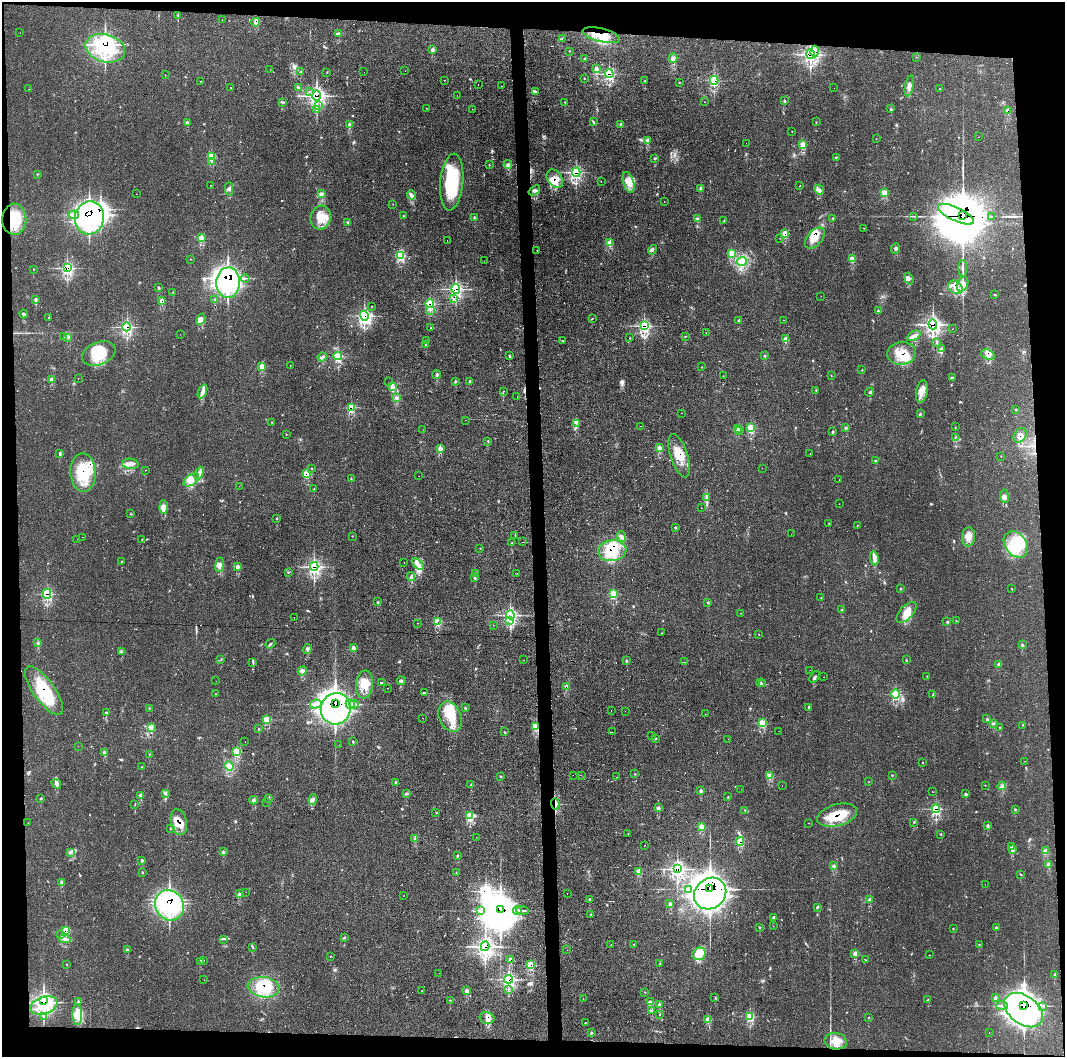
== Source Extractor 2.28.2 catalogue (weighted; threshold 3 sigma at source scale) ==
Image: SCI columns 2-4253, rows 1-4218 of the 4253 x 4228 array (HDU 1 of 3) = the unmasked area's bounding box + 8 px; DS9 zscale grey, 4 x 4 block average (1 PNG px = mean of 4 x 4 image px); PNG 1067 x 1059 px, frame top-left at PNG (2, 2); each listed source drawn as its Kron ellipse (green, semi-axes under 4 px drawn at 4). Shown black and unused: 9% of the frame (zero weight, under 2 of 3 exposures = <1% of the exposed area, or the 3 px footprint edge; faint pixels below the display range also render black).
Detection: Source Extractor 2.28.2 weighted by HDU 2 'WHT'. Background 0.0829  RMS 0.0063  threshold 0.0285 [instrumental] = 3 sigma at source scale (4.5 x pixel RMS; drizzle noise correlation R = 1.50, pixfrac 1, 0.05/0.05 arcsec/px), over >= 5 px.
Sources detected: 712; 4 too faint to see at this stretch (4 x 4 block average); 40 inside a brighter object's white glare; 42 cosmic-ray / hot-pixel residue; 6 long thin detections or spike segments (spike, bleed or trail) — neither listed nor drawn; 23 coinciding with a brighter row at this scale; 62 inside a brighter listed object's ellipse — not listed separately; of the other 535, all 500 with FLUX_AUTO >= 0.733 (the completeness limit of this list) listed and drawn (35 fainter detections not listed), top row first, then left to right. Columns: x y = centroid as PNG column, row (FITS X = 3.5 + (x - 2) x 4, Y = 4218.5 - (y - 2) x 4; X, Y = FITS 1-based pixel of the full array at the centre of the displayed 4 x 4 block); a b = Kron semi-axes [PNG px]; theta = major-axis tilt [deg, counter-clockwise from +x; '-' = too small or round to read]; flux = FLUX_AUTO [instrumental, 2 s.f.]
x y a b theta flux
178 15 2 2 - 1.9
222 20 2 2 - 2.3
256 22 4 4 - 9.2
20 33 2 2 - 1.1
338 33 4 3 - 7
601 35 19 6 -14 74
562 38 2 2 - 0.95
105 48 20 14 -16 340
433 50 3 2 - 13
569 51 2 2 - 1.7
815 51 6 3 88 52
810 54 5 3 - 310
917 57 2 2 - 1.1
673 58 5 3 - 10
584 59 2 2 - 3.3
596 68 3 2 - 11
270 70 2 2 - 0.79
405 71 2 2 - 1.3
301 72 3 2 - 5.8
327 72 2 2 - 1.4
364 72 2 2 - 0.98
609 74 4 3 - 140
165 75 2 2 - 1.6
584 78 2 2 - 1.2
714 80 4 3 - 110
201 81 2 2 - 0.88
444 81 2 2 - 1.6
645 81 3 2 - 2.1
679 83 2 2 - 1.3
478 85 2 2 - 1.4
501 86 2 2 - 0.93
909 86 11 4 79 15
298 87 2 2 - 2.9
231 88 2 2 - 5.1
834 88 2 2 - 1.5
940 88 2 2 - 1.5
28 89 2 2 - 0.86
309 91 2 2 - 2.1
535 91 3 2 - 5.5
457 95 2 2 - 0.81
317 96 5 4 - 430
784 101 2 2 - 4.3
282 102 2 2 - 1.4
704 102 2 2 - 1.4
565 103 2 2 - 1.6
318 106 2 2 - 0.75
426 108 2 2 - 1.6
317 109 3 2 - 3.5
472 109 2 2 - 0.95
891 109 2 2 - 4.4
1008 111 3 2 - 16
593 122 3 2 - 3
816 122 2 2 - 1.6
187 123 2 2 - 10
621 124 3 2 - 5.4
349 125 4 2 - 13
792 131 2 2 - 1.1
979 137 2 2 - 1.9
876 139 2 2 - 0.99
648 140 3 2 - 16
746 143 2 2 - 3.1
803 144 3 2 - 34
211 156 3 2 - 59
836 157 2 2 - 2.8
655 159 2 2 - 2
211 162 2 2 - 3.4
508 164 4 3 - 10
489 165 2 2 - 1.4
576 172 4 3 - 180
37 174 2 2 - 6.8
555 179 10 7 -55 33
452 182 28 11 84 230
601 182 2 2 - 2
629 182 11 5 -74 32
210 185 2 2 - 2.7
800 186 2 2 - 2.1
701 188 3 2 - 9.5
229 189 7 2 87 7.3
534 190 6 2 37 7.2
819 190 5 3 - 12
884 193 2 2 - 110
136 194 2 2 - 1.6
322 194 3 2 - 5.6
411 195 5 4 - 10
664 201 2 2 - 1.1
393 204 2 2 - 0.8
956 214 20 7 -25 6100
74 215 5 3 - 15
403 216 2 2 - 1.5
913 216 2 2 - 1.2
963 216 3 2 - 10000
991 216 3 2 - 2.4
474 217 2 2 - 5.3
89 218 16 14 81 920
321 218 12 10 76 55
698 218 2 2 - 2.8
14 219 15 12 89 110
832 219 2 2 - 3.8
724 221 2 2 - 1.6
348 223 3 2 - 3.2
863 228 2 2 - 0.87
785 233 4 2 - 28
201 238 3 2 - 31
780 238 2 2 - 1.2
815 238 12 7 48 52
447 241 2 2 - 1.9
610 243 3 2 - 31
895 249 5 2 - 6.5
537 250 2 2 - 1.7
652 250 5 2 - 4.5
732 253 4 3 - 9.6
401 256 4 3 - 57
190 259 2 2 - 0.88
852 259 4 2 - 21
484 261 2 2 - 1.8
742 261 5 3 - 14
67 268 4 3 - 310
963 268 8 2 90 9.3
34 269 2 2 - 1.1
245 278 4 2 - 5.2
909 278 6 3 -72 9.6
228 283 15 11 87 860
963 284 8 5 68 23
159 287 2 2 - 5.3
955 287 8 6 -36 31
456 289 5 3 - 220
173 292 2 2 - 2.3
995 295 3 2 - 2
821 296 2 2 - 1.1
35 299 3 2 - 6.1
454 299 2 2 - 1.9
215 300 2 2 - 5.5
162 301 4 2 - 15
430 303 4 3 - 120
372 306 2 2 - 1.5
430 310 2 2 - 5.6
878 311 3 2 - 5.5
24 314 4 2 - 6.7
364 316 5 4 - 260
48 318 2 2 - 1.4
593 318 2 2 - 1.4
201 319 6 3 61 13
739 320 2 2 - 2.6
784 320 2 2 - 0.89
933 324 5 3 - 500
644 326 4 3 - 200
127 327 4 3 - 160
431 327 2 2 - 7.8
953 329 2 2 - 0.91
706 333 2 2 - 0.81
180 334 2 2 - 0.8
686 336 2 2 - 1.2
913 336 7 4 26 15
64 337 2 2 - 1.1
68 337 4 3 - 6.2
630 338 2 2 - 1.2
785 339 4 2 - 18
427 340 2 2 - 0.73
563 341 2 2 - 1.5
937 343 4 2 - 4.4
425 345 2 2 - 3.1
942 349 3 2 - 11
99 353 17 11 21 120
901 353 14 11 6 78
988 354 7 5 -19 18
338 356 4 3 - 87
510 356 2 2 - 2.8
764 356 2 2 - 2.4
322 357 5 2 - 6.6
290 365 2 2 - 1.1
262 366 4 2 - 18
702 367 2 2 - 1.6
862 370 2 2 - 1.6
437 375 4 2 - 4.7
831 375 2 2 - 0.95
723 376 2 2 - 1.3
78 378 2 2 - 24
952 378 3 2 - 3.2
52 379 3 2 - 12
455 381 2 2 - 4.4
469 381 2 2 - 6.6
389 382 2 2 - 3.6
392 387 4 2 - 25
816 390 2 2 - 2.3
202 391 7 3 69 16
503 391 2 2 - 0.96
922 391 11 5 78 31
870 392 4 2 - 4.1
517 397 2 2 - 6.3
396 398 4 2 - 4.7
351 407 3 2 - 84
1016 409 2 2 - 1.3
681 413 2 2 - 1.2
920 414 3 2 - 2.8
465 420 2 2 - 0.91
272 422 2 2 - 2.7
577 423 2 2 - 2.3
640 426 2 2 - 1.6
846 427 2 2 - 2.6
955 427 2 2 - 1.3
750 428 3 2 - 62
737 429 3 2 - 9.1
423 430 2 2 - 1.1
740 431 2 2 - 0.93
832 432 4 2 - 2.2
286 434 2 2 - 1.6
1020 435 8 6 57 18
956 437 2 2 - 2
488 441 2 2 - 4.2
440 448 4 2 - 18
659 448 3 2 - 18
810 453 2 2 - 0.9
60 454 3 2 - 3.8
679 456 22 8 -72 73
1001 456 2 2 - 1.3
875 461 4 2 - 2.5
130 464 8 5 -6 21
312 468 2 2 - 1.7
762 468 2 2 - 0.78
145 470 2 2 - 0.79
83 472 19 13 -88 150
199 473 7 3 64 12
306 473 4 2 - 30
418 476 2 2 - 1.8
351 479 2 2 - 2.3
191 480 9 5 35 25
839 480 2 2 - 1.3
239 486 2 2 - 2.4
314 489 2 2 - 2.7
1004 496 7 4 -82 13
706 497 2 2 - 1.9
839 504 2 2 - 1.1
163 507 7 4 -87 21
701 508 2 2 - 1
131 514 2 2 - 1.4
277 518 2 2 - 1.5
829 523 2 2 - 1.4
857 525 2 2 - 1.9
675 527 2 2 - 3.4
791 534 2 2 - 1.7
515 535 3 2 - 1.8
352 536 2 2 - 1.3
621 536 5 4 - 13
82 537 2 2 - 2.4
969 537 9 6 86 31
77 539 2 2 - 1.9
142 539 2 2 - 1.2
522 542 3 2 - 2.2
512 543 2 2 - 3.2
1016 544 14 10 -52 110
480 548 2 2 - 2
612 551 14 10 8 120
874 558 7 4 -82 16
122 561 2 2 - 1.7
404 562 2 2 - 1.6
418 564 7 3 -42 17
220 565 7 3 82 15
238 566 3 2 - 13
314 566 4 3 - 300
288 572 2 2 - 1.3
517 573 2 2 - 0.86
475 574 2 2 - 1.7
411 576 4 2 - 7.2
475 577 2 2 - 1.4
900 588 2 2 - 3.4
1011 588 2 2 - 1.4
47 594 5 3 - 110
613 594 3 2 - 51
821 598 2 2 - 1.4
377 602 2 2 - 2.6
708 602 2 2 - 3.4
842 610 3 2 - 2.5
906 612 13 6 47 41
740 613 2 2 - 1.2
510 615 4 3 - 270
294 618 2 2 - 6.2
437 621 4 2 - 51
509 621 3 2 - 5.4
956 621 3 2 - 1.9
947 622 2 2 - 1.7
418 623 2 2 - 1.1
493 625 2 2 - 2.3
662 633 2 2 - 4.8
759 634 2 2 - 4
38 642 2 2 - 2.5
270 644 5 2 - 4.4
1022 645 2 2 - 5.4
353 648 3 2 - 13
307 649 5 2 - 5.1
121 651 2 2 - 1.4
221 659 2 2 - 1.4
524 660 2 2 - 1.4
626 660 2 2 - 4.8
906 660 2 2 - 2.7
253 662 2 2 - 1.5
684 662 2 2 - 1.4
998 664 2 2 - 6.5
810 670 2 2 - 1.6
302 671 5 3 - 11
927 676 2 2 - 1.2
815 677 6 2 46 6.6
824 677 2 2 - 3.3
216 681 2 2 - 1.3
401 681 4 2 - 5.4
382 682 2 2 - 5.7
761 683 3 2 - 5.4
364 684 14 8 85 54
763 684 2 2 - 1.5
566 687 3 2 - 21
388 688 2 2 - 0.92
44 691 29 11 -54 170
424 693 2 2 - 14
216 694 2 2 - 1.1
895 694 5 3 - 74
933 695 3 2 - 2.6
335 703 2 2 - 2100
316 704 6 3 14 13
350 704 5 3 - 12
354 704 4 2 - 7.6
809 707 2 2 - 12
149 708 2 2 - 1.3
465 708 2 2 - 2.8
336 709 16 15 - 1400
611 710 2 2 - 1.4
625 711 2 2 - 2
107 713 2 2 - 2.8
705 714 2 2 - 0.91
450 717 16 11 -67 110
423 718 2 2 - 0.97
267 719 4 2 - 37
987 719 2 2 - 4.6
762 723 3 2 - 49
994 723 2 2 - 2.1
1022 725 2 2 - 1.3
536 726 4 2 - 77
152 727 4 2 - 7.6
999 727 2 2 - 2.2
258 729 2 2 - 1.8
778 731 2 2 - 1.1
504 732 2 2 - 2.9
612 732 2 2 - 0.76
651 736 2 2 - 4.1
656 738 2 2 - 2
728 739 2 2 - 1.2
245 742 2 2 - 0.85
353 742 2 2 - 3.5
339 745 2 2 - 0.85
78 746 2 2 - 1.8
237 751 3 2 - 51
104 752 3 2 - 13
149 754 2 2 - 1.3
1024 761 2 2 - 1.2
923 762 2 2 - 1.3
229 766 5 4 - 21
142 767 2 2 - 2
635 774 2 2 - 1.4
573 775 2 2 - 1
581 775 2 2 - 1.3
892 775 3 2 - 2.2
501 776 2 2 - 2
770 776 4 2 - 28
617 777 2 2 - 5
395 782 2 2 - 4.2
868 782 2 2 - 0.76
56 784 5 3 - 8.6
471 785 2 2 - 5.7
985 785 2 2 - 0.88
782 786 2 2 - 2
1002 786 4 3 - 9.1
741 789 2 2 - 1.4
701 790 2 2 - 5.7
932 792 2 2 - 3.1
165 793 3 2 - 4.6
406 794 2 2 - 2.8
966 794 2 2 - 6.2
141 795 3 2 - 14
728 797 2 2 - 2.3
41 798 2 2 - 2.8
269 798 2 2 - 2.1
313 799 5 3 - 9
253 800 4 3 - 7.8
267 802 2 2 - 0.8
555 804 5 2 - 9.7
135 805 2 2 - 1.7
658 807 2 2 - 6.2
936 809 4 3 - 130
1015 809 2 2 - 2
745 810 2 2 - 2.4
436 812 2 2 - 1.8
837 815 20 11 15 110
469 816 2 2 - 95
179 822 13 8 -78 53
914 822 3 2 - 2.1
28 823 2 2 - 0.78
808 823 2 2 - 6.2
988 825 2 2 - 6.3
701 826 3 2 - 23
170 828 2 2 - 2.3
628 834 2 2 - 1.3
941 834 2 2 - 1.8
476 837 2 2 - 0.74
415 839 3 2 - 3.6
740 841 4 3 - 38
644 845 2 2 - 2.7
1011 846 2 2 - 1.9
1012 850 3 2 - 11
1046 850 4 3 - 6.9
70 852 3 2 - 5.2
223 852 2 2 - 6.6
457 855 2 2 - 3.3
142 860 2 2 - 5.5
1048 864 3 2 - 13
834 866 4 2 - 6.5
677 869 4 3 - 410
639 871 3 2 - 25
142 872 2 2 - 2.2
456 873 2 2 - 1.3
1020 874 3 2 - 2.1
62 882 3 2 - 11
985 884 2 2 - 4
710 888 2 2 - 4000
688 889 3 2 - 4.2
246 892 2 2 - 2.2
710 893 17 15 40 2200
239 894 3 2 - 10
567 894 2 2 - 0.88
403 896 2 2 - 0.83
589 899 2 2 - 3.2
870 899 3 2 - 8.9
670 904 3 2 - 9.5
169 905 15 14 - 650
817 907 2 2 - 2.2
500 910 2 2 - 2700
480 911 4 2 - 7.3
517 911 4 3 - 9.1
522 911 6 2 -5 7.7
591 914 2 2 - 1.8
773 917 3 2 - 7.7
773 926 2 2 - 1.1
759 927 3 2 - 2.2
996 927 2 2 - 3.7
953 929 2 2 - 4.6
66 930 4 2 - 50
61 935 2 2 - 2.4
344 937 2 2 - 2
65 939 6 3 -14 12
224 939 3 2 - 3
634 944 2 2 - 1.5
979 944 2 2 - 1.1
611 945 2 2 - 0.93
485 946 5 3 - 630
253 947 3 2 - 3.3
127 950 3 2 - 3.3
567 950 2 2 - 1.6
855 953 3 2 - 12
699 954 7 6 - 32
930 955 2 2 - 3.5
330 956 2 2 - 1.5
511 959 3 2 - 11
865 960 2 2 - 2.9
200 961 2 2 - 2.3
204 961 2 2 - 3.4
67 964 2 2 - 1.6
530 964 4 2 - 44
659 964 2 2 - 1.1
439 973 2 2 - 0.91
1055 974 2 2 - 6.1
509 979 4 3 - 290
204 980 2 2 - 4.2
263 987 16 10 -7 100
508 989 2 2 - 1.5
422 990 2 2 - 0.9
467 991 3 2 - 15
645 992 2 2 - 1.2
715 997 2 2 - 1.5
583 998 2 2 - 1.2
995 998 3 2 - 8.6
928 999 2 2 - 1.7
450 1000 2 2 - 1.6
43 1001 4 3 - 350
78 1001 2 2 - 4.6
650 1002 4 2 - 6
44 1005 14 9 20 300
659 1005 3 2 - 8.8
1024 1005 2 2 - 2600
1002 1006 6 2 0 7.7
1043 1006 2 2 - 3.3
1024 1010 22 14 -37 1800
652 1011 4 2 - 7.9
77 1014 10 5 -89 33
660 1014 2 2 - 1.6
44 1016 3 2 - 3.7
750 1016 3 2 - 76
869 1017 2 2 - 1.6
487 1018 7 6 - 18
708 1019 4 2 - 28
586 1022 2 2 - 1.1
591 1032 2 2 - 3.8
989 1033 2 2 - 2.2
836 1041 11 8 -9 43
Overlapping masked pixels (flux is a lower limit): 66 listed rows (the first 20) at x y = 256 22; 601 35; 105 48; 815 51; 810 54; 609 74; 714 80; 317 96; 1008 111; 211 156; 576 172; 555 179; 956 214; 963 216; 89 218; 14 219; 785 233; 815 238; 67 268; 228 283
Diffuse or blended objects may show on this block-average render without a row.